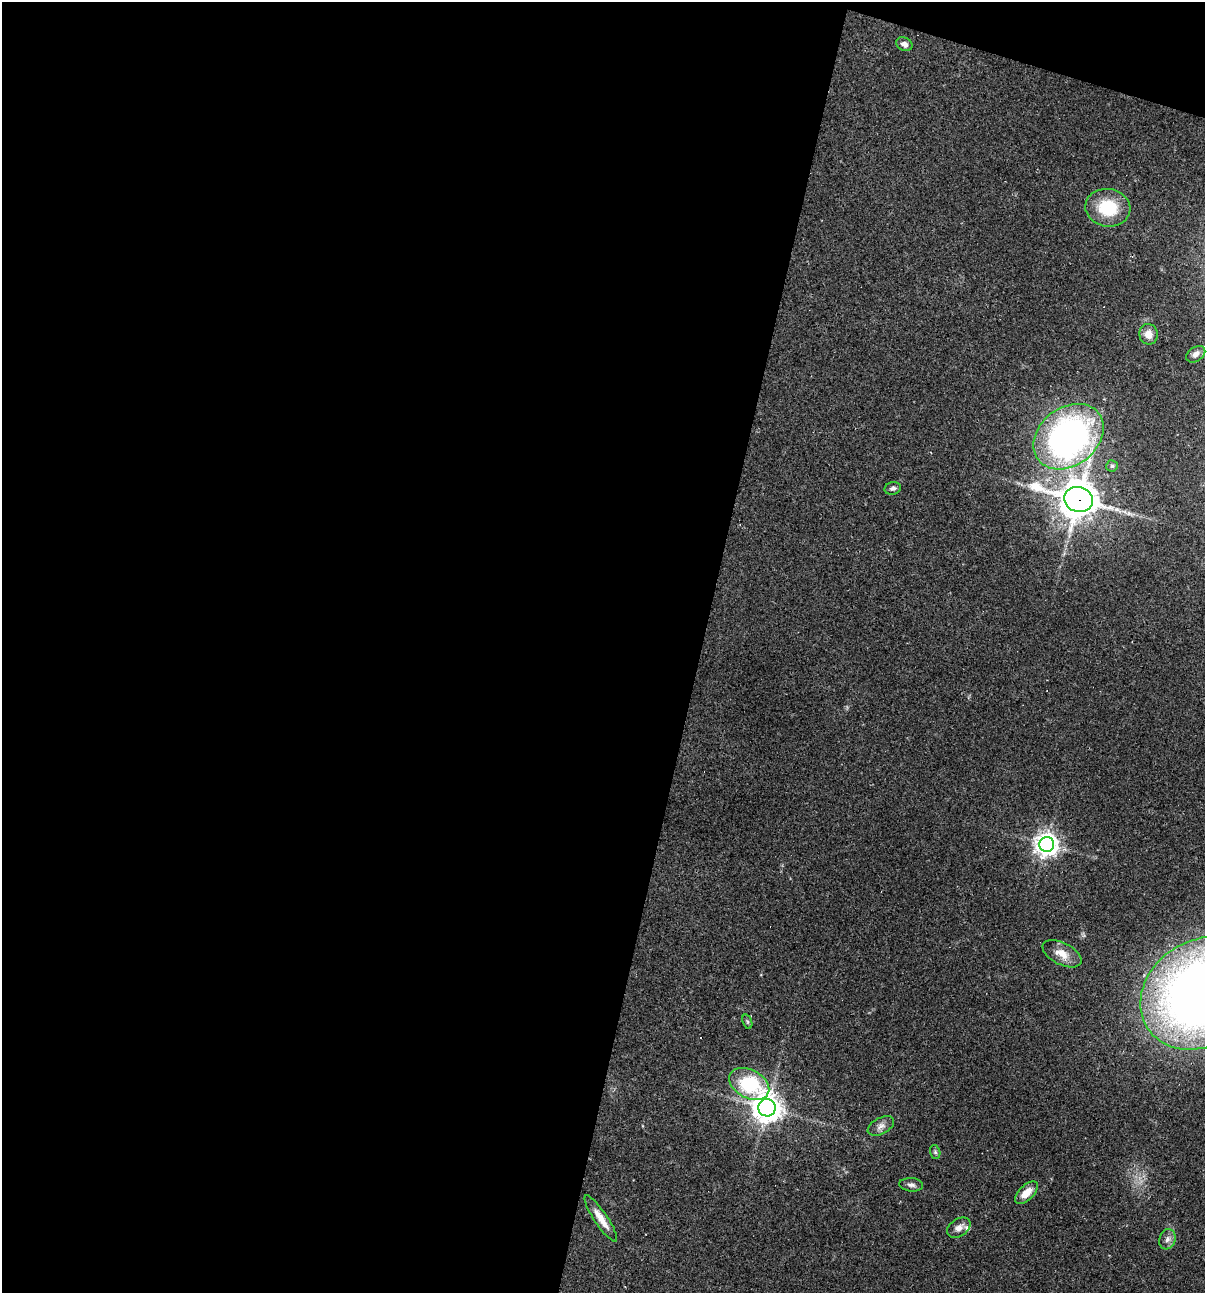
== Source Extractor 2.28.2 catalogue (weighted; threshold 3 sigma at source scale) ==
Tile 1 of 4 x 4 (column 1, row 1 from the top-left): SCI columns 249-1451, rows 3875-5165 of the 5184 x 5165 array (HDU 1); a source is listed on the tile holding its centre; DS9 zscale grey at full resolution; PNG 1207 x 1295 px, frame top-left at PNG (2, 2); each listed source drawn as its Kron ellipse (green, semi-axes under 4 px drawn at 4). Shown black and unused: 60% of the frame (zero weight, under 2 of 3 exposures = <1% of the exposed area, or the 3 px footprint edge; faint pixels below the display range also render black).
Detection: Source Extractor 2.28.2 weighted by HDU 2 'WHT'; one run over the whole footprint, this tile lists its part. Background 0.0493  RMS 0.005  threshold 0.0227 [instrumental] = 3 sigma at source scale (4.5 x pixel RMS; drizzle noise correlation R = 1.50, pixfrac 1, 0.05/0.05 arcsec/px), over >= 5 px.
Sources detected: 23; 1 cosmic-ray / hot-pixel residue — neither listed nor drawn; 1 inside a brighter listed object's ellipse — not listed separately; the other 21 listed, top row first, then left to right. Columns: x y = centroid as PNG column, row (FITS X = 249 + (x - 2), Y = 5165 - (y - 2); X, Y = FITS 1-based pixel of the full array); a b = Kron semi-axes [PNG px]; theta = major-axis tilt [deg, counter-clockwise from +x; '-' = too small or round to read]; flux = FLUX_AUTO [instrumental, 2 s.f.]
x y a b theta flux
904 44 8 6 -26 2.3
1108 208 22 19 -9 23
1148 334 10 9 - 4.4
1196 354 10 7 35 2.4
1068 437 38 29 38 190
1112 466 6 6 - 0.96
893 488 8 6 12 1.5
1078 499 15 12 -17 1200
1047 844 7 7 - 420
1062 954 21 11 -27 6.5
1202 993 65 52 33 540
747 1022 7 4 -71 0.79
749 1084 21 14 -28 37
767 1108 9 8 - 670
881 1126 14 8 28 2.8
935 1152 7 5 -74 0.95
911 1185 12 6 -5 2
1026 1193 14 7 45 6.3
601 1219 27 6 -56 6.9
959 1228 13 8 34 3.2
1167 1239 10 8 71 2.6
Overlapping masked pixels (flux is a lower limit): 1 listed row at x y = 1078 499
Isophote crosses this tile's border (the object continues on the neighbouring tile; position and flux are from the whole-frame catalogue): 1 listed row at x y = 1202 993